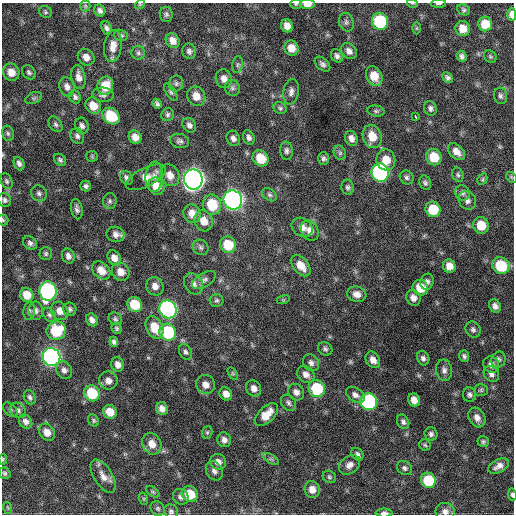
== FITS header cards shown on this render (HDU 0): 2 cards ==
NAXIS1  =                  512 / Axis length
NAXIS2  =                  512 / Axis length

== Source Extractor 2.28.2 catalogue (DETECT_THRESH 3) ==
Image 512 x 512 px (HDU 0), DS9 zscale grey, 1 PNG px = 1 image px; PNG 516 x 516 px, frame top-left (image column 1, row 512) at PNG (2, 3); each listed source drawn as its Kron ellipse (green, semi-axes under 4 px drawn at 4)
Background 402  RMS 21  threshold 64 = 3 sigma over >= 5 px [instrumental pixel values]
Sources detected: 215; all 215 listed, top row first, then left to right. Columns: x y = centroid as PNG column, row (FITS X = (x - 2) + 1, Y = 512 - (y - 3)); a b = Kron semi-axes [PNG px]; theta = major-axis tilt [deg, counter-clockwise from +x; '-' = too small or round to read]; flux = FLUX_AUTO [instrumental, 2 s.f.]
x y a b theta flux
412 3 5 3 - 1.3e+03
140 4 5 4 - 1.5e+03
296 4 6 5 - 2.1e+03
307 4 7 4 0 1.2e+04
438 4 7 3 3 2.7e+03
85 6 5 5 - 2.2e+03
100 10 6 5 - 5.1e+03
464 10 6 5 - 2.7e+03
45 12 7 5 -35 2.6e+03
166 14 7 6 - 3.4e+03
512 14 7 4 -88 9.7e+03
380 21 8 8 - 9.7e+04
346 22 9 7 -75 4.5e+03
485 24 7 7 - 2.8e+04
287 26 6 6 - 1.2e+04
107 28 7 5 -67 4.3e+03
416 28 6 4 -90 1.9e+03
463 29 7 7 - 1.7e+04
121 35 7 5 -15 3.0e+03
173 41 8 6 -55 1.1e+04
113 46 16 9 83 1.4e+04
291 48 8 7 - 1.6e+04
189 51 7 7 - 4.4e+03
349 51 9 7 -45 7.3e+03
138 53 7 6 - 3.0e+03
337 56 7 5 -60 4.6e+03
462 56 5 5 - 4.0e+03
86 57 9 7 -43 1.0e+04
490 57 7 5 -45 2.4e+03
238 64 8 5 83 3.4e+03
322 64 9 6 -42 4.5e+03
11 72 9 8 - 1.6e+04
29 72 8 6 -45 3.7e+03
374 76 10 7 -64 2.3e+04
78 77 12 7 -79 1.0e+04
448 77 5 4 - 3.9e+03
224 79 9 8 - 8.8e+03
176 83 8 7 - 3.7e+03
105 86 9 8 - 2.8e+04
67 87 10 7 -74 7.3e+03
232 88 8 7 - 4.2e+03
171 92 10 4 -56 3.0e+03
291 92 13 7 80 7.2e+03
103 95 11 7 -7 5.5e+03
196 96 10 9 - 1.4e+04
501 96 8 6 -75 4.3e+03
75 97 7 5 -61 3.8e+03
34 98 9 5 24 2.9e+03
157 104 5 4 - 3.4e+03
93 106 8 7 - 2.0e+04
280 108 7 5 -28 3.0e+03
430 108 7 6 - 4.4e+03
376 111 8 5 -9 3.2e+03
168 115 7 6 - 3.3e+03
111 116 9 7 -41 5.1e+04
416 117 4 3 - 3.9e+03
55 124 8 6 -57 3.7e+03
189 125 8 6 -51 5.4e+03
82 126 8 6 -70 5.3e+03
8 133 8 5 -73 3.3e+03
77 136 8 6 -67 4.4e+03
372 136 12 9 -70 2.3e+04
135 137 7 6 - 1.1e+04
249 137 7 5 -68 4.7e+03
233 138 8 6 -62 5.9e+03
351 138 8 6 -67 7.7e+03
180 141 9 7 -8 4.7e+03
286 151 9 6 -85 4.6e+03
456 152 10 6 -44 1.2e+04
340 153 7 6 - 3.1e+03
92 156 5 5 - 2.1e+03
434 157 8 7 - 3.2e+04
261 158 8 7 - 3.2e+04
324 158 6 5 - 3.7e+03
60 160 7 5 -44 3.4e+03
386 160 10 9 - 2.0e+04
19 163 7 5 -66 4.8e+03
380 173 9 8 - 3.2e+05
170 175 11 9 -61 1.3e+04
458 175 7 5 -73 3.3e+03
146 177 22 9 26 1.4e+04
154 177 15 8 85 9.5e+03
407 177 7 6 - 3.7e+03
511 177 6 4 -46 1.9e+03
127 178 7 6 - 5.0e+03
193 179 10 9 - 1.2e+06
482 179 6 4 61 2.0e+03
7 181 8 5 -65 3.1e+03
425 183 7 6 - 3.2e+03
86 186 5 5 - 3.8e+03
156 186 9 8 - 2.2e+04
348 187 7 6 - 3.9e+03
39 193 8 7 - 4.6e+03
463 193 8 7 - 4.5e+03
269 195 8 5 -38 3.5e+03
5 200 7 6 - 3.8e+03
233 200 10 9 - 6.8e+05
467 200 9 8 - 6.5e+03
110 201 8 7 - 3.8e+03
212 205 10 9 - 4.9e+04
77 209 10 5 -79 5.1e+03
433 209 8 7 - 4.3e+04
192 214 9 8 - 1.6e+04
3 220 5 5 - 2.0e+03
204 221 11 9 -67 1.7e+04
481 225 8 7 - 2.7e+04
302 227 11 9 -36 1.1e+04
310 230 10 8 -57 1.0e+04
115 234 9 7 -12 7.8e+03
30 243 8 6 -42 4.3e+03
228 245 8 7 - 3.8e+04
201 247 8 7 - 3.8e+03
46 254 6 6 - 3.0e+03
68 256 7 6 - 6.2e+03
114 258 8 6 -58 1.1e+04
301 266 12 7 -51 1.9e+04
449 266 7 6 - 1.3e+04
501 266 9 8 - 6.1e+04
101 270 10 7 -44 1.5e+04
121 272 9 8 - 1.4e+04
204 280 13 7 32 6.3e+03
427 282 8 6 72 5.0e+03
193 284 11 8 -59 7.9e+03
155 286 9 8 - 9.4e+03
420 288 8 7 - 2.9e+04
48 291 9 8 - 3.2e+05
357 294 9 7 -16 1.0e+04
27 295 7 6 - 1.9e+04
413 298 8 7 - 8.5e+03
217 300 7 6 - 3.0e+03
283 300 6 4 18 1.8e+03
135 305 8 7 - 4.1e+04
495 306 7 5 -58 6.5e+03
70 309 7 6 - 3.6e+03
168 309 9 8 - 4.3e+05
29 311 9 6 85 3.6e+03
36 311 9 7 -81 5.2e+03
60 311 10 8 -53 1.2e+04
49 315 8 5 -53 3.2e+03
115 319 7 6 - 3.0e+03
92 320 7 5 -56 6.6e+03
155 327 12 8 -63 2.7e+04
117 328 6 4 -63 2.5e+03
473 329 8 7 - 4.2e+03
56 331 10 9 - 5.7e+04
168 332 9 8 - 9.8e+04
114 342 5 4 - 3.5e+03
325 349 7 6 - 3.5e+03
186 352 8 6 -62 3.8e+03
464 356 6 4 -71 3.2e+03
51 357 9 8 - 5.7e+05
423 358 7 6 - 4.8e+03
373 360 9 6 -56 9.5e+03
498 360 8 7 - 4.1e+03
311 363 9 7 -54 5.8e+03
118 364 7 6 - 8.0e+03
491 364 8 7 - 7.6e+03
64 370 9 7 -60 6.0e+03
444 370 11 8 -80 6.5e+03
233 374 7 4 -58 2.0e+03
306 374 9 7 -43 8.7e+03
491 374 8 7 - 5.2e+03
108 381 9 9 - 8.7e+03
206 385 10 9 - 1.1e+04
254 388 8 7 - 8.9e+03
317 389 9 8 - 7.1e+04
481 390 7 5 1 2.7e+03
296 392 9 7 -49 7.2e+03
92 393 8 7 - 5.5e+04
226 394 7 6 - 9.7e+03
355 395 10 6 -34 6.4e+03
470 395 7 6 - 4.2e+03
30 397 7 5 -64 3.5e+03
414 400 6 6 - 1.1e+04
369 402 9 8 - 2.0e+05
288 403 9 7 -53 4.5e+03
162 409 6 5 - 8.1e+03
10 410 8 5 -44 3.4e+03
18 410 8 7 - 4.5e+03
110 412 7 6 - 2.0e+04
266 415 14 8 44 2.0e+04
477 418 10 8 -61 9.7e+03
94 420 6 5 - 2.4e+03
26 422 7 6 - 6.6e+03
403 422 8 5 -62 4.2e+03
47 432 9 7 -54 1.2e+04
207 432 6 5 - 2.4e+03
431 434 7 6 - 3.8e+03
224 440 7 6 - 6.7e+03
483 441 6 5 - 2.6e+03
152 444 11 9 -62 1.6e+04
425 445 6 5 - 2.3e+03
357 454 7 5 -48 3.7e+03
3 459 5 3 - 1.6e+03
271 459 9 3 -31 2.9e+03
218 462 8 7 - 7.4e+03
349 465 11 8 37 8.4e+03
499 466 11 6 28 8.7e+03
404 468 8 6 -37 4.1e+03
214 471 10 8 -60 7.0e+03
5 473 6 5 - 2.8e+03
103 476 19 9 -58 1.3e+04
329 477 7 6 - 2.8e+03
428 480 8 7 - 5.3e+04
312 489 8 7 - 1.2e+04
153 492 7 4 -35 2.0e+03
190 494 8 7 - 3.6e+04
512 495 6 4 -84 2.7e+03
181 497 8 7 - 5.6e+03
144 499 6 4 -72 1.7e+03
8 508 6 3 -71 1.7e+03
158 509 8 6 -47 3.2e+03
171 511 7 6 - 3.7e+03
445 512 9 9 - 7.9e+03
384 513 8 4 0 6.6e+03
At the frame edge (FLAGS 8, measured only in part): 12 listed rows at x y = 412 3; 140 4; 296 4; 307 4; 438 4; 512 14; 19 163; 3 220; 3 459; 512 495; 445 512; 384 513